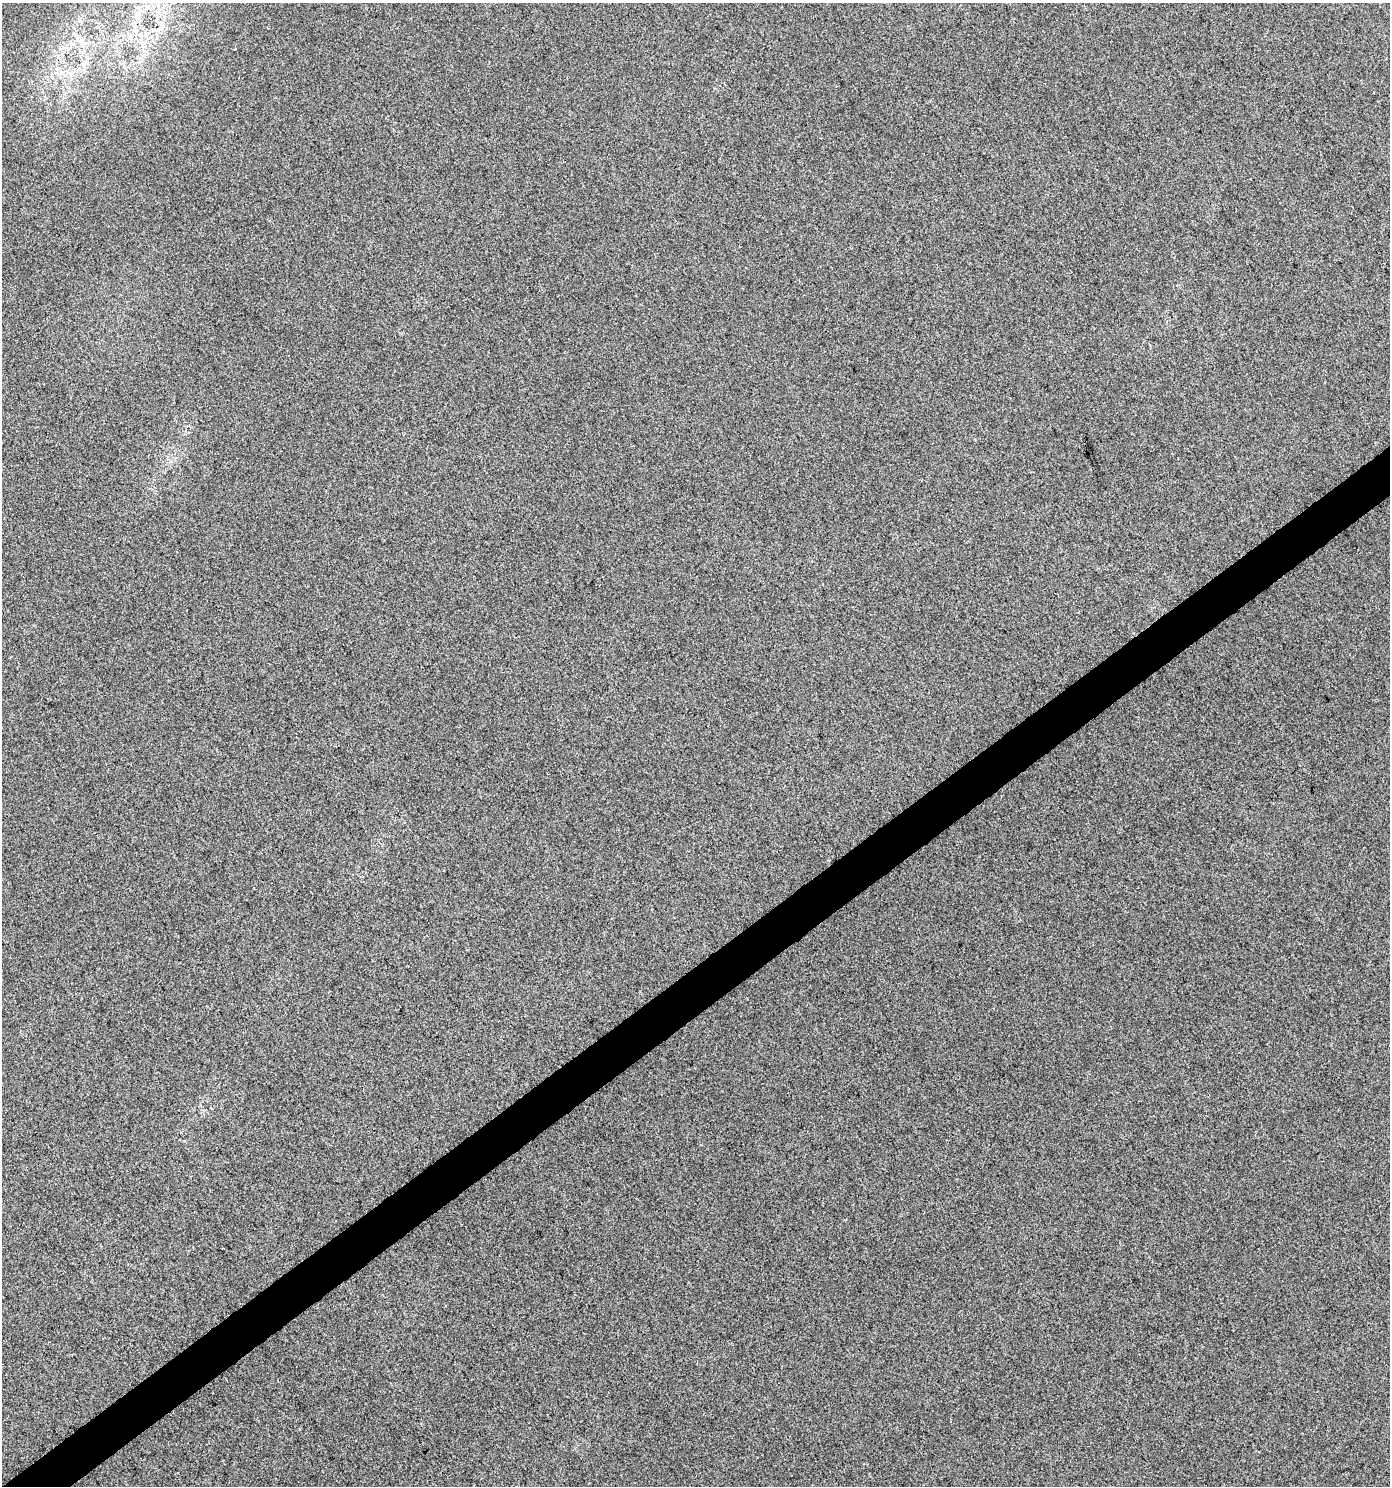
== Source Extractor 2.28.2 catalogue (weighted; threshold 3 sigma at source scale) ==
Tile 7 of 4 x 4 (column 3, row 2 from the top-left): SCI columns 2912-4299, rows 2973-4456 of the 5874 x 5952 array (HDU 1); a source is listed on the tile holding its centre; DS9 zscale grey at full resolution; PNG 1392 x 1488 px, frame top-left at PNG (2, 3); no overlay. Shown black and unused: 3% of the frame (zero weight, under 3 of 5 exposures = <1% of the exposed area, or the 3 px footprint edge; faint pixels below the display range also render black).
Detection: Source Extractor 2.28.2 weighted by HDU 2 'WHT'; one run over the whole footprint, this tile lists its part. Background 0.0274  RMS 0.035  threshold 0.16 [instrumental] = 3 sigma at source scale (4.5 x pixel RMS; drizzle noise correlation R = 1.50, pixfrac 1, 0.0396/0.0396 arcsec/px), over >= 5 px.
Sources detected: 3; all 3 listed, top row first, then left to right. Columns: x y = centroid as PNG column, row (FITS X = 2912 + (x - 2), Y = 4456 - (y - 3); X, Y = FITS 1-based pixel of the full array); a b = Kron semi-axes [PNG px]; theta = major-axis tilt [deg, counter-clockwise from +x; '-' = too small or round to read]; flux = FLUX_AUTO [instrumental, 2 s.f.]
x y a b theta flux
139 13 7 4 71 12
162 25 9 6 84 17
136 31 8 6 -37 13
Overlapping masked pixels (flux is a lower limit): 1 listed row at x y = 162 25